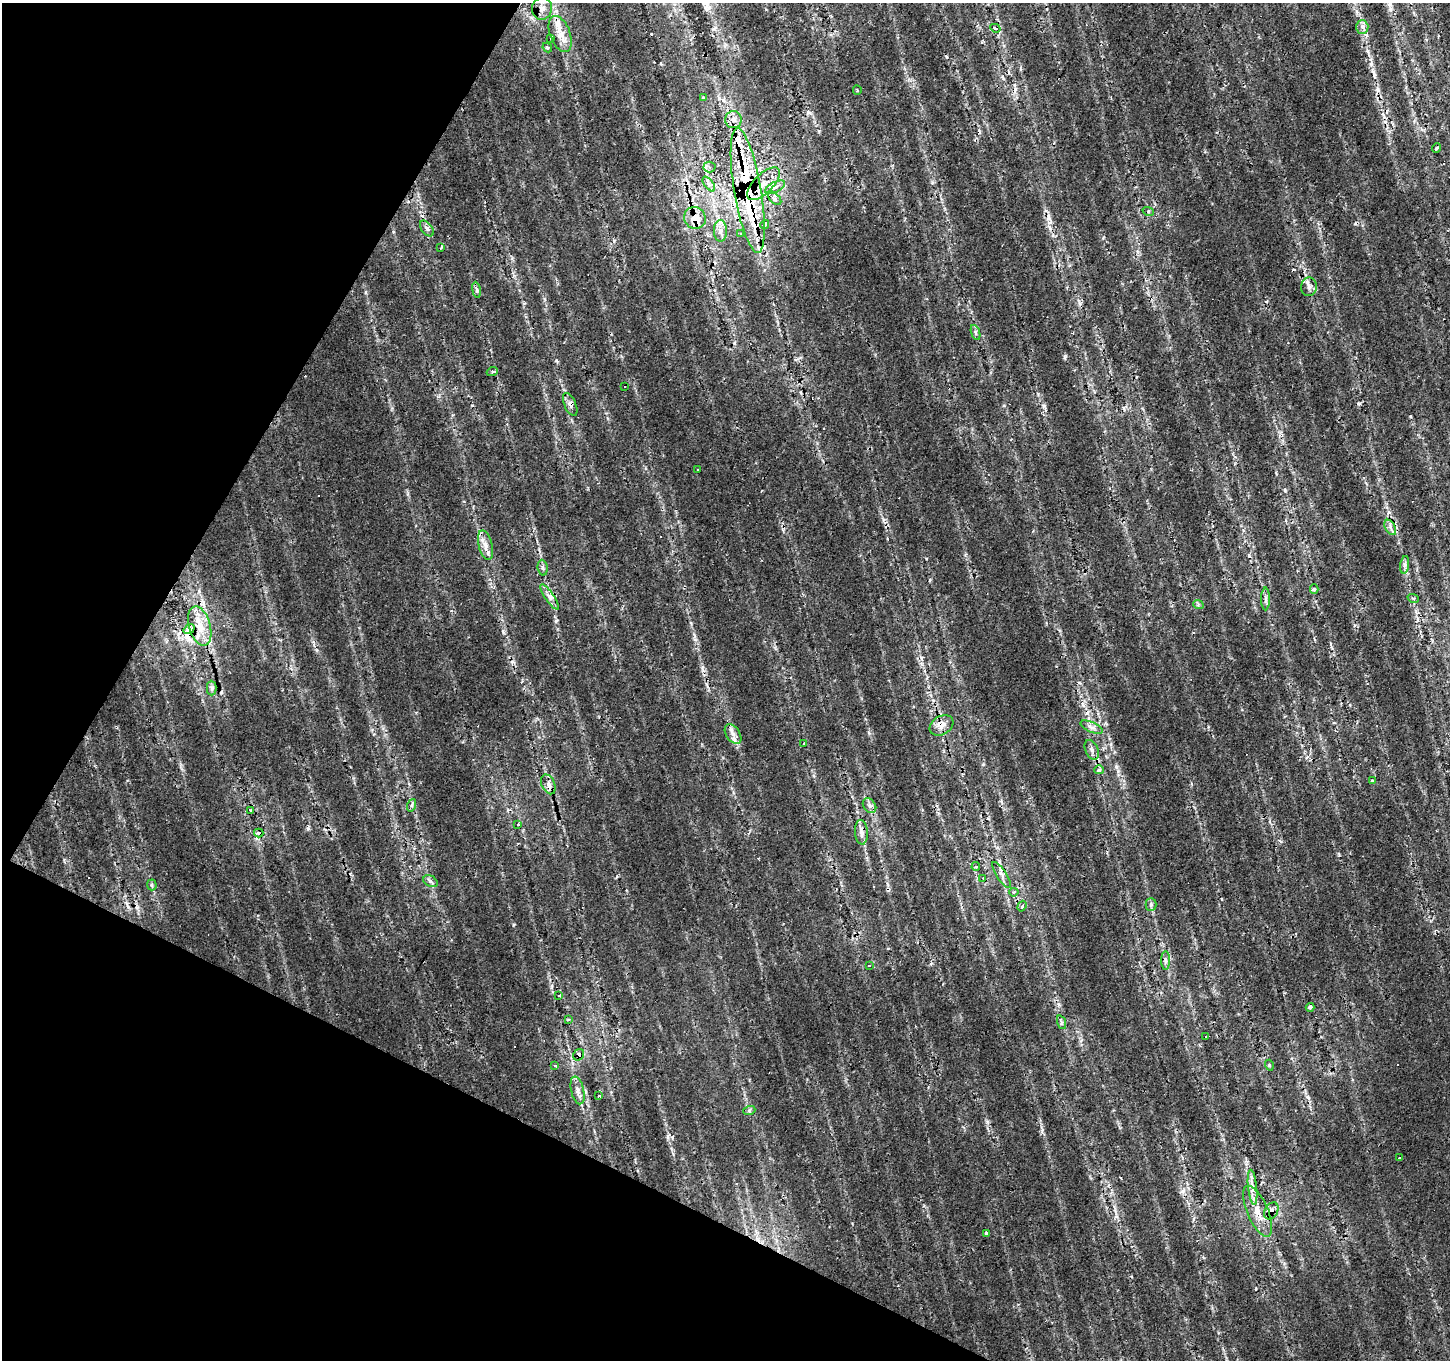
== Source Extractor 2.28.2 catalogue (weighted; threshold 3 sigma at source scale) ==
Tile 9 of 4 x 4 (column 1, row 3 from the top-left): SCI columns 3-1450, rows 1617-2974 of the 5792 x 5881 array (HDU 1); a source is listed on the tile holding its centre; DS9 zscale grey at full resolution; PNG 1452 x 1362 px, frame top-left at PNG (2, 3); each listed source drawn as its Kron ellipse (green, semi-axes under 4 px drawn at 4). Shown black and unused: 24% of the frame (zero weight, under 2 of 3 exposures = <1% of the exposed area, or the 3 px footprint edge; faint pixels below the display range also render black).
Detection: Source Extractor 2.28.2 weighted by HDU 2 'WHT'; one run over the whole footprint, this tile lists its part. Background 0.0153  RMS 0.0065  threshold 0.0292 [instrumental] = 3 sigma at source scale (4.5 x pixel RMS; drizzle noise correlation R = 1.50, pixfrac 1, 0.0396/0.0396 arcsec/px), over >= 5 px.
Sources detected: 106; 18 cosmic-ray / hot-pixel residue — neither listed nor drawn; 6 inside a brighter listed object's ellipse — not listed separately; the other 82 listed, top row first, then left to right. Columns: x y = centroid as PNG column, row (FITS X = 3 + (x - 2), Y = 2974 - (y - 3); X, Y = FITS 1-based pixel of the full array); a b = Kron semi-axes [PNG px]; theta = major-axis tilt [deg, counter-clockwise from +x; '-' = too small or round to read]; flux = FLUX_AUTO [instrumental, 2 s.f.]
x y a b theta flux
542 9 11 10 - 4.4
1362 27 6 6 - 2.3
995 28 5 4 - 2.4
560 34 19 10 -69 8.4
550 38 3 3 - 2.9
547 48 5 4 - 0.99
857 90 4 2 - 0.7
703 97 3 3 - 0.8
733 120 8 8 - 3.6
1437 148 4 3 - 1.5
709 167 6 5 - 1.8
709 184 8 4 -54 2
763 184 21 9 45 10
775 187 11 5 28 3.1
748 191 63 13 -80 87
775 198 8 5 -45 2.3
1148 211 5 3 - 0.9
695 218 11 10 - 10
765 224 4 3 - 37
427 228 9 5 -52 1.9
720 231 11 6 -89 3.7
741 234 4 3 - 1.4
441 247 3 2 - 0.58
1309 287 9 8 - 2.9
476 290 8 4 -82 1.4
975 332 8 3 -71 1.2
492 372 5 4 - 0.86
625 387 3 3 - 2.6
570 404 12 6 -67 2.8
698 470 3 2 - 0.58
1390 527 8 5 -61 2
485 545 15 7 -76 4.8
1405 565 9 4 82 1.7
543 568 8 5 -83 1.6
1314 589 5 4 - 1.1
549 597 15 4 -56 3.1
1413 598 6 4 -19 1
1266 599 11 4 90 2.1
1198 604 5 3 - 0.96
200 626 20 10 -74 12
189 629 6 4 36 44
212 688 7 5 -90 1.6
941 725 12 9 32 5.5
1092 727 12 5 -24 2.8
733 734 11 6 -55 3.4
804 744 3 3 - 1.8
1092 750 10 6 -67 2.7
1099 770 5 4 - 1.2
1372 781 3 3 - 2.2
548 784 10 6 -65 4.8
412 805 6 4 71 1.1
869 806 8 6 -54 2
250 810 3 3 - 2.1
518 824 4 3 - 1.1
861 832 12 6 -86 3.6
259 833 5 3 - 8.9
976 866 4 3 - 1.2
1002 875 15 5 -57 3.3
983 878 3 3 - 3.1
430 881 7 5 -33 1.9
152 885 5 5 - 0.99
1014 892 4 4 - 1.4
1151 904 6 5 - 1.4
1022 906 5 3 - 2.3
1165 960 9 4 -89 1.8
869 966 3 2 - 0.54
559 996 3 2 - 0.94
1310 1007 4 4 - 1.6
568 1019 3 3 - 1.5
1061 1022 7 4 -72 1.2
1206 1036 3 3 - 1.5
579 1055 6 5 - 5.4
1269 1065 5 3 - 0.69
555 1066 4 3 - 0.99
578 1090 14 6 -77 3.9
598 1096 3 3 - 1.6
749 1111 6 4 19 0.99
1399 1157 3 2 - 1.6
1253 1187 18 4 -84 4.4
1258 1211 27 10 -66 11
1271 1211 9 6 57 3.2
987 1233 3 3 - 8.4
Overlapping masked pixels (flux is a lower limit): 11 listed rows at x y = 748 191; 695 218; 570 404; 189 629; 941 725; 548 784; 259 833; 1002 875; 579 1055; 1258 1211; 1271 1211
Isophote crosses this tile's border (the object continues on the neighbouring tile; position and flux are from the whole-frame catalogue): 1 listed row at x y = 542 9
Unlisted compact peaks at least as high as the median listed source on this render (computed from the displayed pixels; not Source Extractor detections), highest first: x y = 1044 406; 672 1137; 503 631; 199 591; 1042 1131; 869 733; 926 559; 987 1122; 1038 394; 556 360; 673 1154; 64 860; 1103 238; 366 292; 983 764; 921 658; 1064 357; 694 634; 1124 781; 393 232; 1188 1188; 512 258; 931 964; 1079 683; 1350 705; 924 1206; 997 847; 1116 1216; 1285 489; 1284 1263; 661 64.